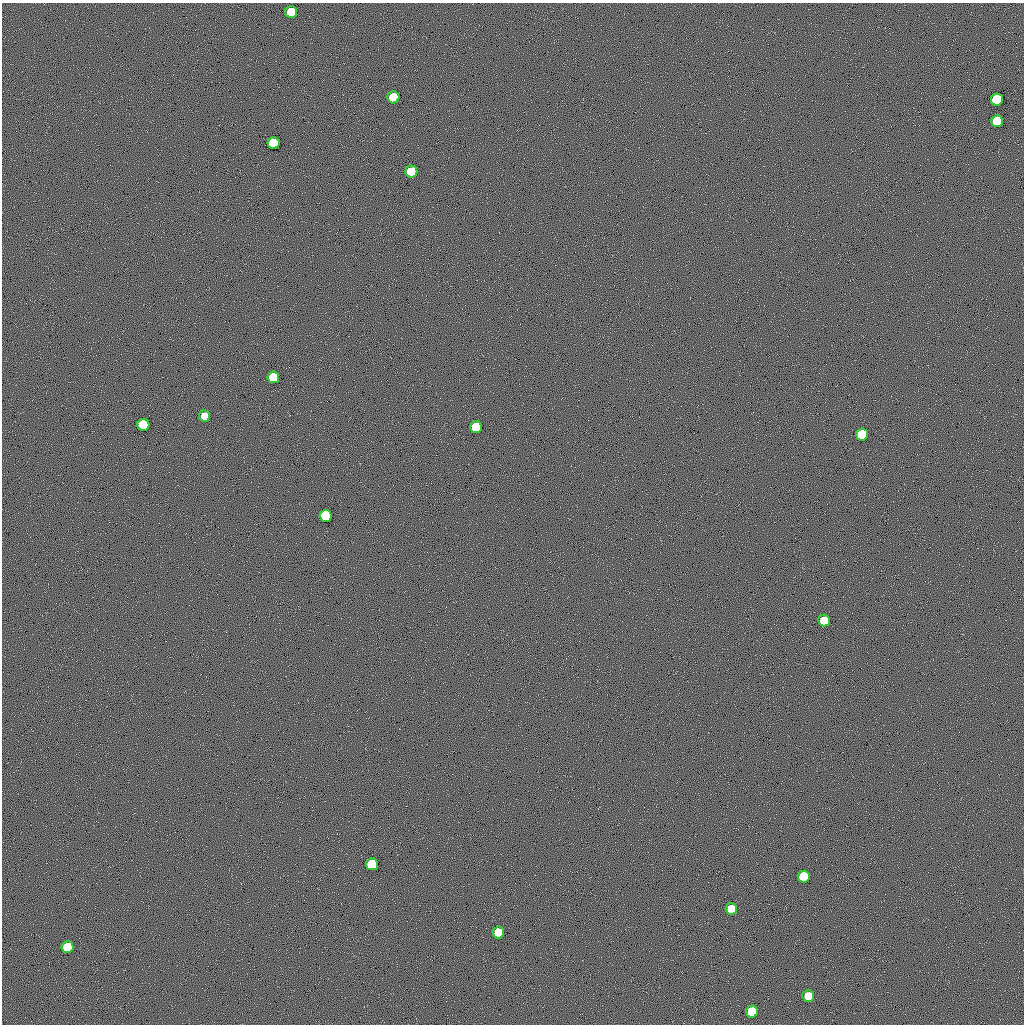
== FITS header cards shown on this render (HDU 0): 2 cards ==
NAXIS1  =                 1022 / length of data axis 1
NAXIS2  =                 1022 / length of data axis 2

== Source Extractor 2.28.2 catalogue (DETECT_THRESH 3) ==
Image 1022 x 1022 px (HDU 0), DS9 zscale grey, 1 PNG px = 1 image px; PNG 1026 x 1026 px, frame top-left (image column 1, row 1022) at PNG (2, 3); each listed source drawn as its Kron ellipse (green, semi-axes under 4 px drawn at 4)
Background 0.497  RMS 7.5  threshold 22.5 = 3 sigma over >= 5 px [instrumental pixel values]
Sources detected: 20; all 20 listed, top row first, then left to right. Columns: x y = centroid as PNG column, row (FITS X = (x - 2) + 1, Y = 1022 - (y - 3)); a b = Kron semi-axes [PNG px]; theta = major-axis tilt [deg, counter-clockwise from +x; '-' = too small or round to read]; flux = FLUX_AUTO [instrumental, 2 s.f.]
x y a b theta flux
291 12 6 6 - 58000
393 97 6 6 - 58000
997 100 6 6 - 170000
997 121 6 6 - 86000
274 143 6 6 - 150000
411 172 6 6 - 80000
273 377 6 6 - 71000
204 416 6 5 - 13000
143 425 6 6 - 150000
476 427 6 6 - 95000
862 434 6 6 - 97000
326 516 6 6 - 180000
824 620 6 6 - 27000
372 864 6 6 - 120000
804 877 6 6 - 94000
731 909 6 6 - 25000
498 932 6 6 - 35000
67 947 6 6 - 49000
808 996 6 6 - 28000
752 1012 6 6 - 98000